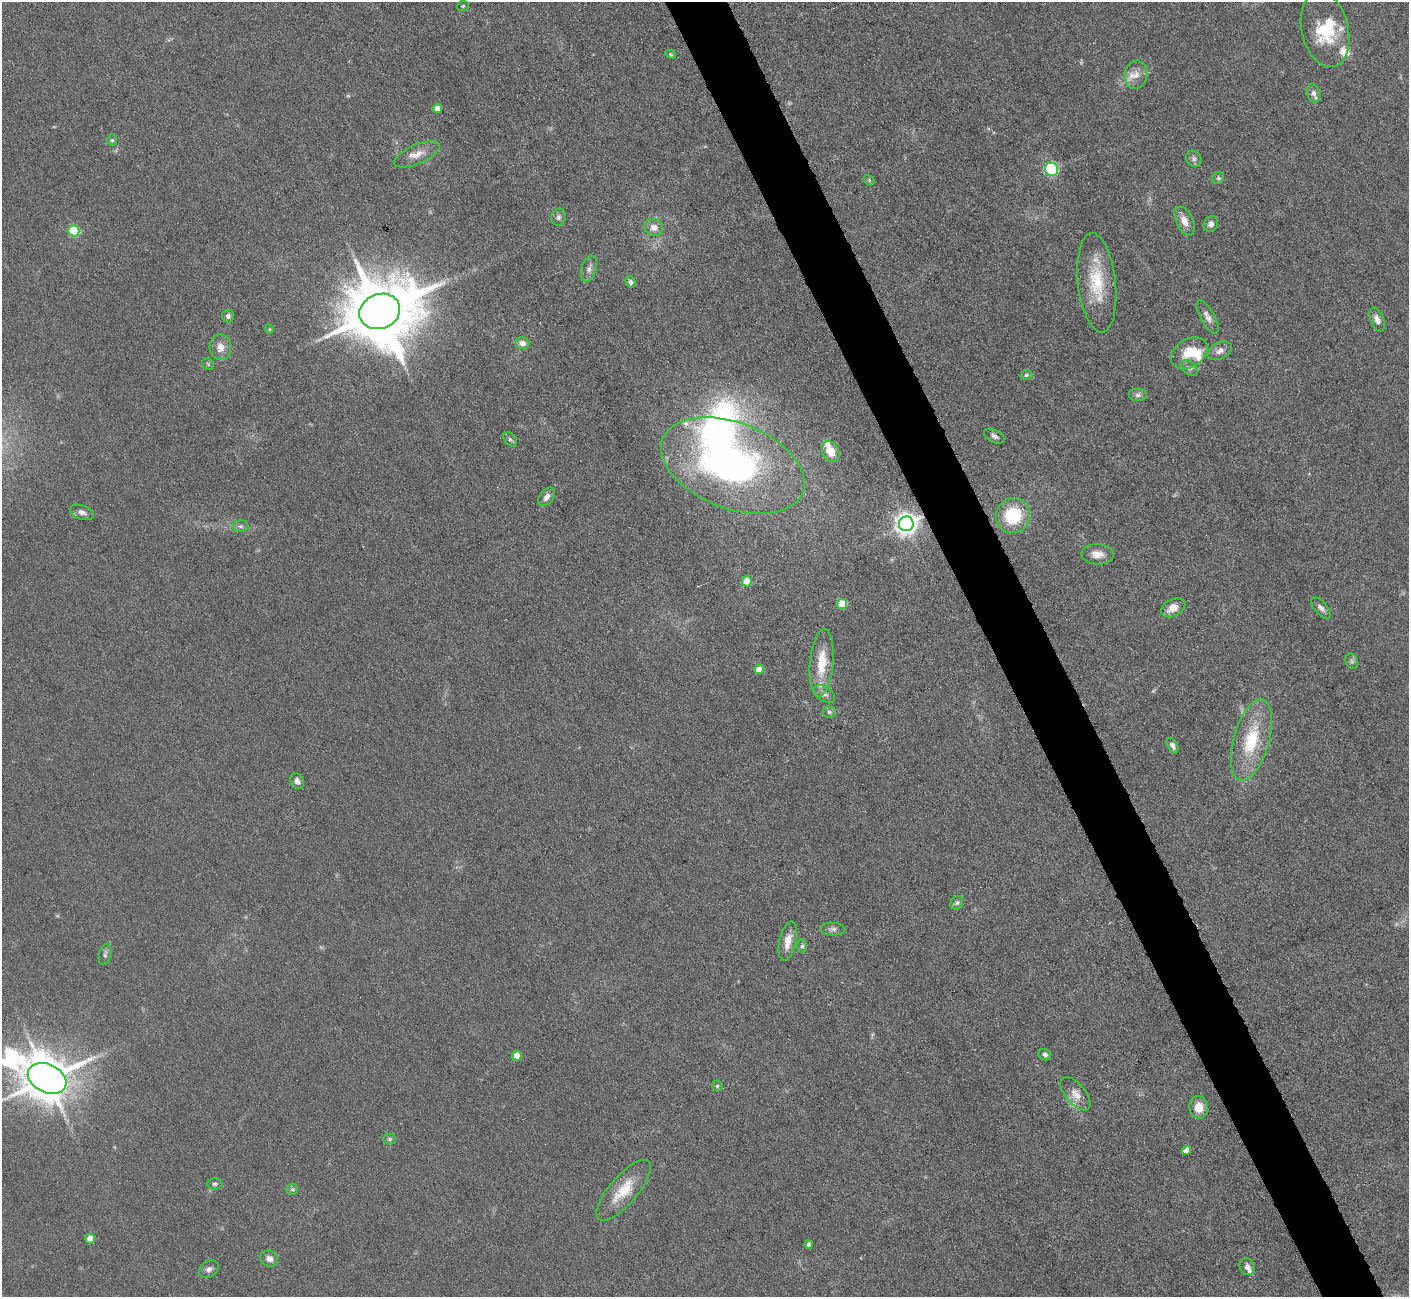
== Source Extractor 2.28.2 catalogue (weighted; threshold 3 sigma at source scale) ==
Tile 6 of 4 x 4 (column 2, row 2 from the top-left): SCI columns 1408-2814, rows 2874-4168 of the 5627 x 5613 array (HDU 1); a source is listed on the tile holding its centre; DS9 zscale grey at full resolution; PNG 1411 x 1299 px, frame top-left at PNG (2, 2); each listed source drawn as its Kron ellipse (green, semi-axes under 4 px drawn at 4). Shown black and unused: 4% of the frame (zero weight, under 3 of 6 exposures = <1% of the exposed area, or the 3 px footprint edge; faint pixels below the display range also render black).
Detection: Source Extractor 2.28.2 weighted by HDU 2 'WHT'; one run over the whole footprint, this tile lists its part. Background 0.109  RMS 0.0089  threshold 0.0365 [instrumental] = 3 sigma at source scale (4.09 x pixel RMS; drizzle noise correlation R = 1.36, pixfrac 0.8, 0.05/0.05 arcsec/px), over >= 5 px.
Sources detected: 87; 1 too faint to see at this stretch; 2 inside a brighter object's white glare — neither listed nor drawn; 8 inside a brighter listed object's ellipse — not listed separately; the other 76 listed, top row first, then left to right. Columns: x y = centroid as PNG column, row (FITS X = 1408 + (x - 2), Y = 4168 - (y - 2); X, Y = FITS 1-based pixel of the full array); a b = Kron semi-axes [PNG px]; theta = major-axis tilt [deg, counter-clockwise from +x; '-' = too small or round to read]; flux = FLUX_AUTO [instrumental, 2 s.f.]
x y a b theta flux
463 6 6 5 - 1.2
1325 30 38 23 -77 39
671 54 5 4 - 1.1
1136 75 14 11 81 8.3
1314 93 9 6 -66 3.9
437 108 4 4 - 8.1
112 140 6 5 - 1.4
417 154 24 9 23 10
1194 159 8 7 - 2.8
1051 169 7 6 - 82
1218 178 6 5 - 1.6
869 180 6 4 -51 1.2
558 217 8 7 - 2.8
1185 221 15 8 -65 8.5
1211 224 8 7 - 4.3
654 227 9 8 - 7
74 231 5 5 - 73
589 269 13 7 72 4.2
630 282 6 5 - 2.3
1097 283 50 19 -84 40
380 311 21 17 21 8700
228 316 6 6 - 2.4
1207 317 18 7 -61 5.5
1377 320 12 6 -66 4.9
269 329 5 3 - 0.65
522 343 7 5 -13 5.5
220 347 13 11 -86 7.5
1220 351 13 8 27 5.2
1189 353 20 14 32 19
208 364 6 5 - 1.3
1189 368 10 6 -42 2.7
1026 375 6 4 15 1.4
1138 395 9 6 0 2.6
994 436 11 6 -26 3
510 439 8 5 -48 1.9
831 452 11 8 -63 13
733 466 75 43 -21 310
547 497 10 6 51 4.8
82 512 12 7 -19 4.3
1013 515 18 17 - 44
906 524 7 7 - 670
240 526 8 6 -1 2.6
1097 554 16 10 -2 8.9
747 581 5 5 - 21
842 604 5 5 - 32
1173 608 13 8 27 8.1
1321 608 13 6 -48 3.6
1352 661 8 6 -69 2.1
822 663 34 11 85 26
759 669 4 4 - 12
824 694 12 7 -31 3.8
829 712 6 5 - 1.8
1251 740 42 18 74 47
1172 746 8 5 -61 3.6
297 781 8 6 -64 3.5
957 903 7 6 - 2
833 929 12 6 -2 3
788 941 20 8 77 11
802 946 7 5 88 1.6
105 954 11 6 78 2.5
1045 1055 6 5 - 2.6
517 1056 5 4 - 11
47 1078 20 14 -26 3300
717 1086 6 5 - 1.2
1075 1094 20 10 -50 9.1
1199 1107 11 9 -86 12
390 1139 6 5 - 1.6
1186 1150 5 4 - 5.3
215 1184 7 5 4 2.1
292 1189 6 5 - 1.6
624 1190 38 14 49 26
90 1239 5 4 - 12
809 1244 4 4 - 2.7
269 1259 9 7 -26 4.6
1247 1267 9 7 -66 4.2
209 1269 10 8 33 3.7
Overlapping masked pixels (flux is a lower limit): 1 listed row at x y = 906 524
Isophote crosses this tile's border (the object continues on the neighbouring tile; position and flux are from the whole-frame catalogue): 1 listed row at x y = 47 1078